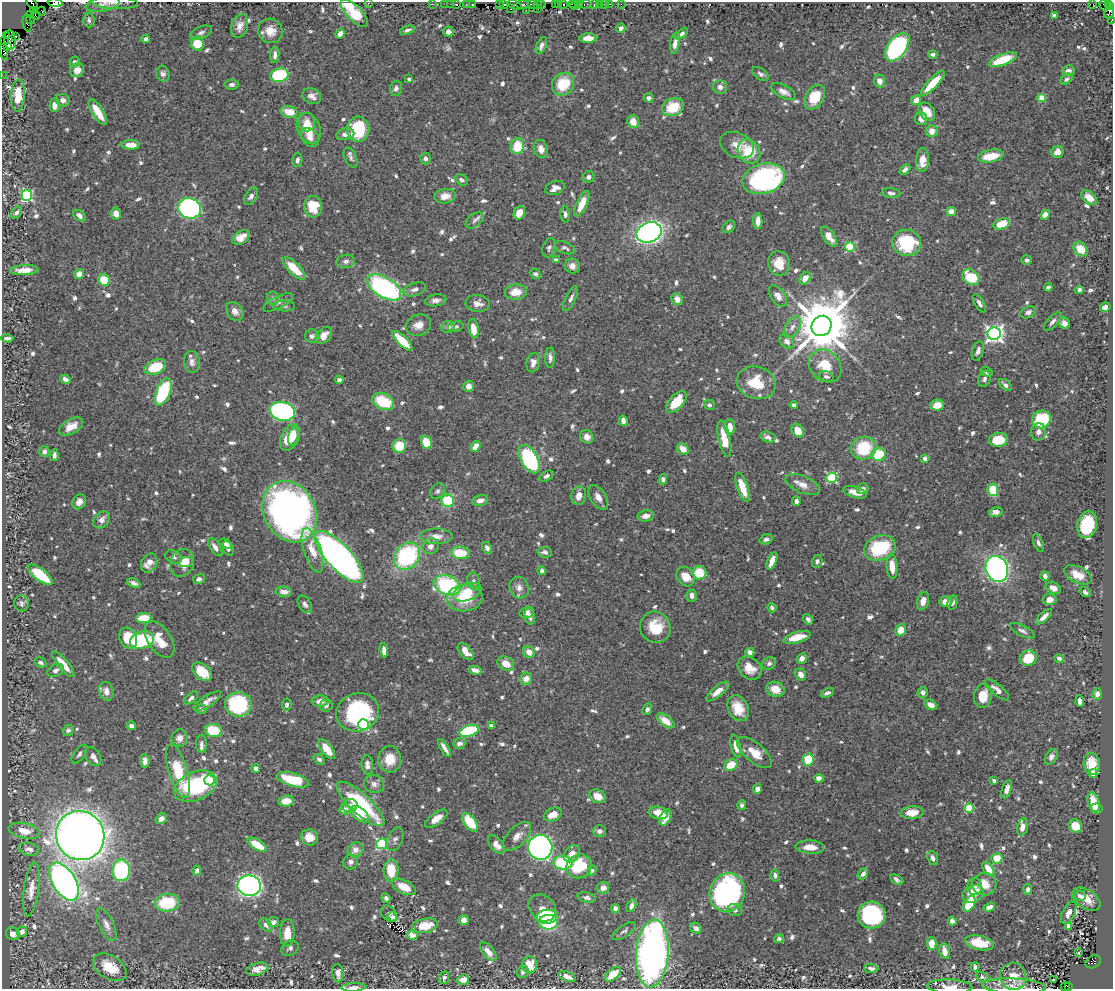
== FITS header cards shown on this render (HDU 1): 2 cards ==
NAXIS1  =                 1111
NAXIS2  =                  987

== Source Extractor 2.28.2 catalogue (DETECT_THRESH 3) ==
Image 1111 x 987 px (HDU 1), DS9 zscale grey, 1 PNG px = 1 image px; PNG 1115 x 991 px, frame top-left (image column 1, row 987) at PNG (2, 2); each listed source drawn as its Kron ellipse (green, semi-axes under 4 px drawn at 4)
Background 0.466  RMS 0.01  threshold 0.0314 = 3 sigma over >= 5 px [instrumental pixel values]
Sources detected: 835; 3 with non-positive FLUX_AUTO (blend fragments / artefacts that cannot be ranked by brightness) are neither listed nor drawn; of the other 832, the 500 brightest by FLUX_AUTO listed and drawn (332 fainter detections omitted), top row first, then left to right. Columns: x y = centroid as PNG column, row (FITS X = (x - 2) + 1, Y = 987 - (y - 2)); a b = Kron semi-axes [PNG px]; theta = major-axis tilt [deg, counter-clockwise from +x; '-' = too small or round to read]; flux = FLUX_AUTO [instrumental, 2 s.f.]
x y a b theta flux
55 3 7 4 -4 86
115 3 23 6 -2 4.7
368 3 3 2 - 44
32 4 7 3 -50 69
103 4 17 7 12 4.1
432 4 2 2 - 14
444 4 2 2 - 16
450 4 2 2 - 15
456 4 3 3 - 110
472 4 3 3 - 29
499 4 3 2 - 17
503 4 3 3 - 53
523 4 6 3 0 97
537 4 3 2 - 27
555 4 3 3 - 11
559 4 2 2 - 36
564 4 3 3 - 37
572 4 3 3 - 33
580 4 3 2 - 27
585 4 6 3 9 22
599 4 3 3 - 56
604 4 3 2 - 2.4
610 4 3 2 - 19
621 4 2 2 - 7.6
1093 4 2 2 - 19
1109 4 2 2 - 4.1
466 5 3 2 - 23
515 5 7 4 -23 120
533 5 5 3 - 89
541 5 5 3 - 55
575 5 5 2 - 45
594 5 3 2 - 11
1104 5 5 3 - 26
1111 7 3 2 - 5.3
511 9 3 2 - 30
538 9 3 3 - 25
526 10 2 2 - 15
33 11 3 3 - 50
42 11 4 2 - 16
1109 12 6 5 - 140
354 13 18 7 -46 44
31 15 3 2 - 12
36 15 4 2 - 33
1054 15 4 4 - 3.1
31 20 4 3 - 11
89 20 7 6 - 2
1111 20 4 2 - 28
27 23 8 4 -81 110
240 26 12 8 72 5.6
621 28 5 4 - 3.6
407 30 7 3 20 2
270 31 12 12 - 9.6
201 32 11 6 22 2.5
448 32 5 5 - 3.3
340 34 5 4 - 3.6
681 34 7 4 36 2.4
7 36 3 2 - 16
15 36 3 3 - 8.1
588 38 8 5 3 7
146 39 4 4 - 3.3
10 40 10 5 -84 140
5 41 3 2 - 7.5
675 43 10 4 79 5.1
197 44 7 6 - 16
541 45 9 5 66 3
8 47 3 2 - 270
897 47 16 9 54 140
4 52 8 3 -80 19
275 55 8 4 86 2.7
933 55 5 4 - 2.3
1003 60 15 5 21 26
75 62 5 5 - 2.2
77 70 7 6 - 5.7
1068 71 6 5 - 4.2
163 74 8 6 -70 2.4
760 74 9 5 -37 2.1
2 75 2 2 - 3.8
279 75 9 7 13 53
409 79 3 3 - 2
1066 79 7 4 37 1.9
879 81 6 5 - 5.3
933 83 16 5 46 21
563 84 12 10 45 24
232 85 7 5 5 2.5
720 87 7 6 - 3.1
396 88 7 6 - 2
784 92 14 6 -27 4.2
18 95 16 7 88 18
312 96 9 7 -28 4.8
815 97 13 9 59 18
649 98 5 4 - 2.4
1042 98 4 4 - 17
63 100 7 6 - 3.4
916 100 5 4 - 6.3
55 105 7 5 90 5.1
673 107 11 8 21 22
98 112 14 5 -58 13
289 112 8 6 -14 10
927 112 10 7 -54 11
921 119 6 6 - 4.1
307 122 9 8 - 4.8
633 122 6 5 - 9.2
309 128 16 11 -67 14
358 129 12 11 - 42
932 131 6 6 - 7.1
345 134 9 5 11 4.2
310 137 10 8 -49 4.7
131 145 9 5 -1 8.2
737 145 17 12 -24 9.1
517 146 8 6 78 21
541 149 9 7 -70 5.5
749 151 12 10 -53 26
1057 152 6 6 - 6
991 156 13 6 10 17
351 157 10 6 -66 2.4
425 159 6 5 - 2.2
297 160 7 5 80 2.4
922 160 12 6 87 9.5
905 169 6 4 44 2.6
589 177 6 5 - 2.5
763 179 21 15 14 130
462 180 7 5 -32 2.1
555 188 10 6 19 4.6
891 193 9 4 -5 2.3
27 195 5 5 - 87
251 196 9 5 59 2.9
445 196 11 7 9 6.8
1089 197 9 5 -41 6.9
582 204 14 5 65 12
313 207 11 9 -85 19
190 208 11 10 - 160
951 211 4 4 - 8.2
16 212 7 5 51 2.3
519 213 7 5 64 8.8
116 214 6 5 - 5.2
565 214 8 4 -85 2.1
1045 215 5 4 - 9.3
79 216 7 4 -39 3.9
475 220 10 6 40 2.7
758 221 8 4 -90 5.8
1001 224 8 5 17 18
729 227 7 5 45 2.4
649 232 13 10 20 370
241 237 10 6 33 7.4
829 237 11 5 -55 7.6
907 243 14 13 - 43
850 247 5 5 - 39
549 248 10 6 73 2.4
565 248 11 5 -21 2.2
1081 249 8 6 -49 12
556 260 4 4 - 2.4
1026 260 5 5 - 2.2
346 261 9 6 8 2.9
779 263 12 11 - 12
572 266 7 7 - 4.3
294 268 15 6 -44 18
24 270 14 5 2 9.4
79 274 5 4 - 5.5
535 274 6 4 -38 2.1
971 277 9 7 -39 29
805 278 6 5 - 6.4
104 280 6 5 - 20
384 287 19 10 -32 130
1048 287 4 4 - 2.6
415 289 11 6 20 3
1079 290 4 4 - 2.3
516 292 11 7 5 10
778 296 12 7 -55 5.7
273 298 7 6 - 2.1
570 299 14 5 63 2.9
677 299 6 5 - 5.6
436 300 11 6 7 3.3
278 302 16 6 27 2.8
478 303 12 8 -6 4.9
979 303 10 4 -60 2.5
284 306 11 5 -1 1.9
1105 307 5 4 - 4.3
235 311 10 7 -55 4.2
1028 312 8 5 25 2.7
1052 322 11 5 47 2.9
1064 323 6 5 - 3.7
418 325 13 10 22 6.6
821 326 10 9 - 5700
448 327 7 6 - 3.6
456 327 8 5 16 2
792 327 12 7 59 4.4
473 329 10 5 -80 9.6
994 334 6 6 - 340
324 335 10 6 49 7.1
312 336 7 7 - 2.3
7 338 6 3 -2 2.3
402 341 13 5 -44 18
787 341 8 6 -44 4.6
978 351 10 5 70 3.1
550 358 10 5 90 3.2
192 362 11 7 -84 3.5
533 363 10 6 78 4.3
825 366 18 15 -46 20
155 367 11 7 22 27
987 372 6 4 -29 2
826 376 7 5 -18 2.3
65 379 5 4 - 2.6
984 379 8 6 68 2.3
339 380 4 4 - 2.4
756 383 20 16 -17 21
1005 385 7 4 -42 2.6
469 386 5 5 - 3.3
163 392 14 7 68 54
383 401 11 8 -26 31
676 402 13 7 48 17
709 405 5 5 - 2.2
794 405 4 4 - 2.4
937 405 7 5 4 8.9
282 411 13 9 -13 160
1041 419 9 8 - 38
623 421 5 4 - 4.4
71 427 13 7 30 8.5
730 427 8 5 -85 7.4
798 431 7 5 -56 12
1038 432 8 7 - 3.4
293 436 10 5 78 8
290 437 14 9 64 18
587 437 7 6 - 4.8
768 437 8 5 -15 2.7
724 439 18 6 -77 13
998 440 9 7 7 19
426 442 7 5 -72 16
399 446 7 6 - 18
475 446 6 4 56 6.4
864 448 13 11 11 35
683 449 6 5 - 7.7
44 452 5 5 - 3.3
54 455 6 4 86 2.2
879 455 7 6 - 31
925 458 4 4 - 7.3
529 459 15 8 -61 92
547 476 7 4 32 2.3
832 478 5 5 - 66
663 479 5 4 - 3.3
803 485 18 8 -23 6.7
742 487 15 5 -71 15
862 489 6 5 - 2.4
993 490 6 5 - 27
437 491 8 6 53 2.1
855 492 12 5 -16 7.6
579 496 9 7 76 5.4
598 497 13 7 -57 5.7
480 500 8 5 14 4.1
448 501 6 6 - 38
796 501 5 4 - 3
79 502 8 6 55 4.1
290 512 32 25 -61 420
996 512 7 4 9 3.4
646 516 8 5 9 4.2
102 520 9 7 48 4.5
1087 525 14 9 74 42
436 536 16 7 0 5.9
766 539 6 5 - 2
1038 543 9 4 -68 2.4
226 544 6 4 -29 2.3
430 546 8 8 - 3.6
215 547 10 5 -57 3.7
487 548 6 4 -59 2.5
880 548 16 12 19 43
228 549 8 5 -59 2.2
312 550 23 8 -72 14
545 552 7 5 -8 2.5
460 553 9 6 -5 20
407 556 14 12 50 83
174 557 9 6 -26 2
339 557 33 12 -47 590
772 561 9 4 65 6.1
817 561 6 5 - 2.2
186 562 7 5 5 4
149 563 10 7 63 6.9
182 563 14 11 67 9.5
892 567 12 5 -86 10
997 569 13 11 -66 250
542 571 4 4 - 2.1
699 573 7 6 - 19
40 575 15 6 -37 28
1078 575 14 8 -26 10
1045 576 5 4 - 2.8
686 577 10 8 -52 11
199 579 6 5 - 2.4
474 581 9 6 -73 2.3
134 583 7 4 -22 2.5
447 585 14 9 -21 73
519 588 11 9 -66 4.7
1053 588 8 5 -26 6.3
284 592 8 5 -5 4.1
467 592 15 8 20 16
1085 592 6 4 -35 2.1
692 596 6 5 - 3.5
465 598 18 13 6 21
1050 599 7 5 9 5.1
923 601 9 6 73 4.9
946 601 6 5 - 6
953 602 7 5 77 2.3
21 603 8 7 - 2.4
305 604 9 6 -57 2.7
772 608 5 3 - 1.9
527 612 7 5 17 3.4
530 616 8 5 -80 2.8
1044 617 10 4 43 4.3
144 618 8 5 5 16
808 619 6 4 -52 2.5
655 627 16 15 - 21
901 630 6 5 - 8
1022 631 13 5 -27 2.6
797 637 14 5 15 11
128 638 11 8 -66 17
160 639 20 11 -57 14
142 640 12 8 15 48
384 650 7 4 -84 4.3
466 652 10 5 -50 8.6
529 652 6 5 - 5.8
750 652 4 4 - 3
802 658 5 5 - 3.8
1028 658 8 7 - 18
1059 658 5 4 - 2.3
40 662 6 4 -28 2.4
769 663 7 6 - 2.2
63 664 16 5 -50 12
506 664 9 6 -31 8
750 668 13 10 -42 10
56 670 9 6 30 2.5
475 670 6 4 -13 4.4
202 672 11 7 -40 16
801 674 6 5 - 4.4
526 679 6 5 - 6.2
775 689 9 7 -16 11
997 690 15 5 -40 5
106 691 9 7 -78 5.1
717 691 14 5 41 7.1
923 692 5 5 - 2.7
827 693 7 4 21 2.2
1097 694 6 5 - 4.4
983 696 12 9 80 13
191 698 8 4 40 2.4
207 701 16 5 32 5
320 701 8 5 2 4.4
1080 701 6 4 -85 3.3
238 704 13 12 - 69
287 705 6 5 - 2.3
326 705 6 6 - 2.2
931 705 6 4 -32 4.6
738 708 13 10 -63 14
201 709 5 5 - 2.1
647 709 6 5 - 2
357 712 22 19 17 82
665 721 10 5 -36 9.5
364 725 5 5 - 72
131 726 4 4 - 3.8
491 726 4 3 - 3.6
68 730 5 5 - 2.2
214 730 8 6 -12 29
469 731 10 5 18 68
179 738 8 8 - 4.6
459 743 6 5 - 3.8
201 744 8 5 88 2.1
736 746 11 5 -78 7
444 748 10 3 -57 4.1
327 749 12 5 -53 13
754 752 21 9 -40 12
79 754 11 5 54 2
93 757 10 7 -57 3.5
1051 757 8 5 58 2.9
319 759 6 4 -37 2
390 759 13 11 90 13
808 760 6 5 - 22
145 761 7 4 -85 3.6
1092 764 11 8 -86 12
367 765 10 5 -85 3.8
731 765 7 5 35 16
256 768 4 4 - 3.3
178 771 28 9 -73 30
1093 773 4 4 - 13
819 778 5 4 - 4.1
209 780 5 5 - 83
293 780 16 6 -16 30
994 781 4 3 - 2.1
374 784 10 9 - 3.5
195 786 22 14 23 65
757 789 5 4 - 4.8
1007 789 9 4 73 4.4
597 796 8 6 -24 8.5
286 801 7 5 7 9.1
1094 802 10 5 -73 9.8
361 804 31 10 -42 66
742 805 5 4 - 2.1
350 806 8 6 12 2.8
969 808 4 4 - 36
1096 808 6 5 - 7.3
345 809 6 5 - 4.1
912 812 11 6 5 11
658 813 9 6 -14 11
359 814 11 6 -37 13
553 814 9 6 24 8.8
665 817 8 5 64 9
161 819 6 5 - 2.9
436 819 13 6 35 7.5
470 822 11 6 -53 23
1075 826 7 6 - 13
1022 827 9 5 77 4.7
24 831 16 7 -12 9.9
599 831 6 5 - 2.5
80 835 25 24 - 1000
517 836 18 9 45 6.2
309 837 8 8 - 9.1
395 839 12 7 67 2.9
382 844 5 5 - 82
496 844 11 6 -50 6.1
257 845 11 5 -32 17
540 847 12 12 - 380
810 847 14 6 -2 9.3
29 849 10 6 -11 3.6
356 850 8 7 - 6.3
572 854 9 7 51 7.2
933 858 7 5 -68 2.9
997 858 6 5 - 13
350 862 7 7 - 2.8
563 863 9 7 -6 40
579 866 13 11 29 30
988 869 8 4 -56 9.2
121 870 11 8 86 67
391 870 11 7 88 18
197 871 5 4 - 2.4
592 871 5 4 - 1.9
863 874 6 4 52 3.2
775 875 6 4 -79 2.3
897 880 7 4 -29 2.1
64 882 21 11 -58 430
984 884 12 11 - 11
249 886 11 10 - 360
975 886 8 7 - 3
404 887 13 7 -25 13
603 888 6 6 - 5.2
31 889 27 7 82 7.6
1028 889 5 4 - 2.2
727 892 20 17 68 160
973 894 11 8 22 12
1080 896 5 5 - 2.2
386 898 5 4 - 2.6
587 898 9 5 -12 2.3
1086 899 15 9 -33 9.9
167 903 12 9 5 34
969 904 9 5 59 22
631 906 7 4 60 3.5
989 907 6 4 19 4.7
542 908 15 12 -44 6.7
615 908 4 4 - 2.4
735 910 7 6 - 3
1069 913 12 6 63 4.9
389 914 9 6 -43 2.1
871 915 14 13 - 110
393 917 5 4 - 2.3
547 917 10 7 7 44
464 920 5 5 - 5.9
952 921 4 4 - 4.1
273 922 6 5 - 3.9
548 922 9 7 0 70
106 925 18 7 -64 5
266 925 7 5 -48 2.8
425 926 13 7 11 16
1069 926 4 4 - 12
696 928 6 5 - 4
624 931 14 6 34 2.1
22 932 5 5 - 3.8
287 933 13 7 87 12
13 934 7 6 - 5.2
412 935 5 4 - 5
779 939 5 4 - 2
932 943 6 5 - 11
979 943 14 7 -12 18
290 948 9 7 33 2.5
945 951 8 5 -79 7.3
488 952 11 5 -50 6.1
652 953 34 16 86 350
1078 953 3 3 - 3.6
1093 962 8 6 28 230
529 965 8 7 - 16
110 967 18 11 -32 17
975 967 4 4 - 2.2
871 968 7 4 -7 2.1
257 969 11 6 16 8.9
523 972 6 5 - 2
338 973 9 5 -85 4.8
613 974 9 5 39 19
1013 976 14 13 - 15
567 977 9 4 -20 5.4
982 977 6 4 -24 2
444 978 6 5 - 2.3
463 980 6 5 - 7.4
1054 980 3 2 - 2.4
1014 986 32 7 -3 7.2
353 987 12 4 3 3.6
949 987 23 7 -2 7.6
1065 987 4 3 - 13
1068 987 4 3 - 19
At the frame edge (FLAGS 8, measured only in part): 15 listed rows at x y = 55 3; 115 3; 368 3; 32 4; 103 4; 1111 7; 1109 12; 354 13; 1111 20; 4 52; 2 75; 1014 986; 353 987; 949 987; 1068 987
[332 fainter detections neither listed nor drawn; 3 non-positive-flux detections neither listed nor drawn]